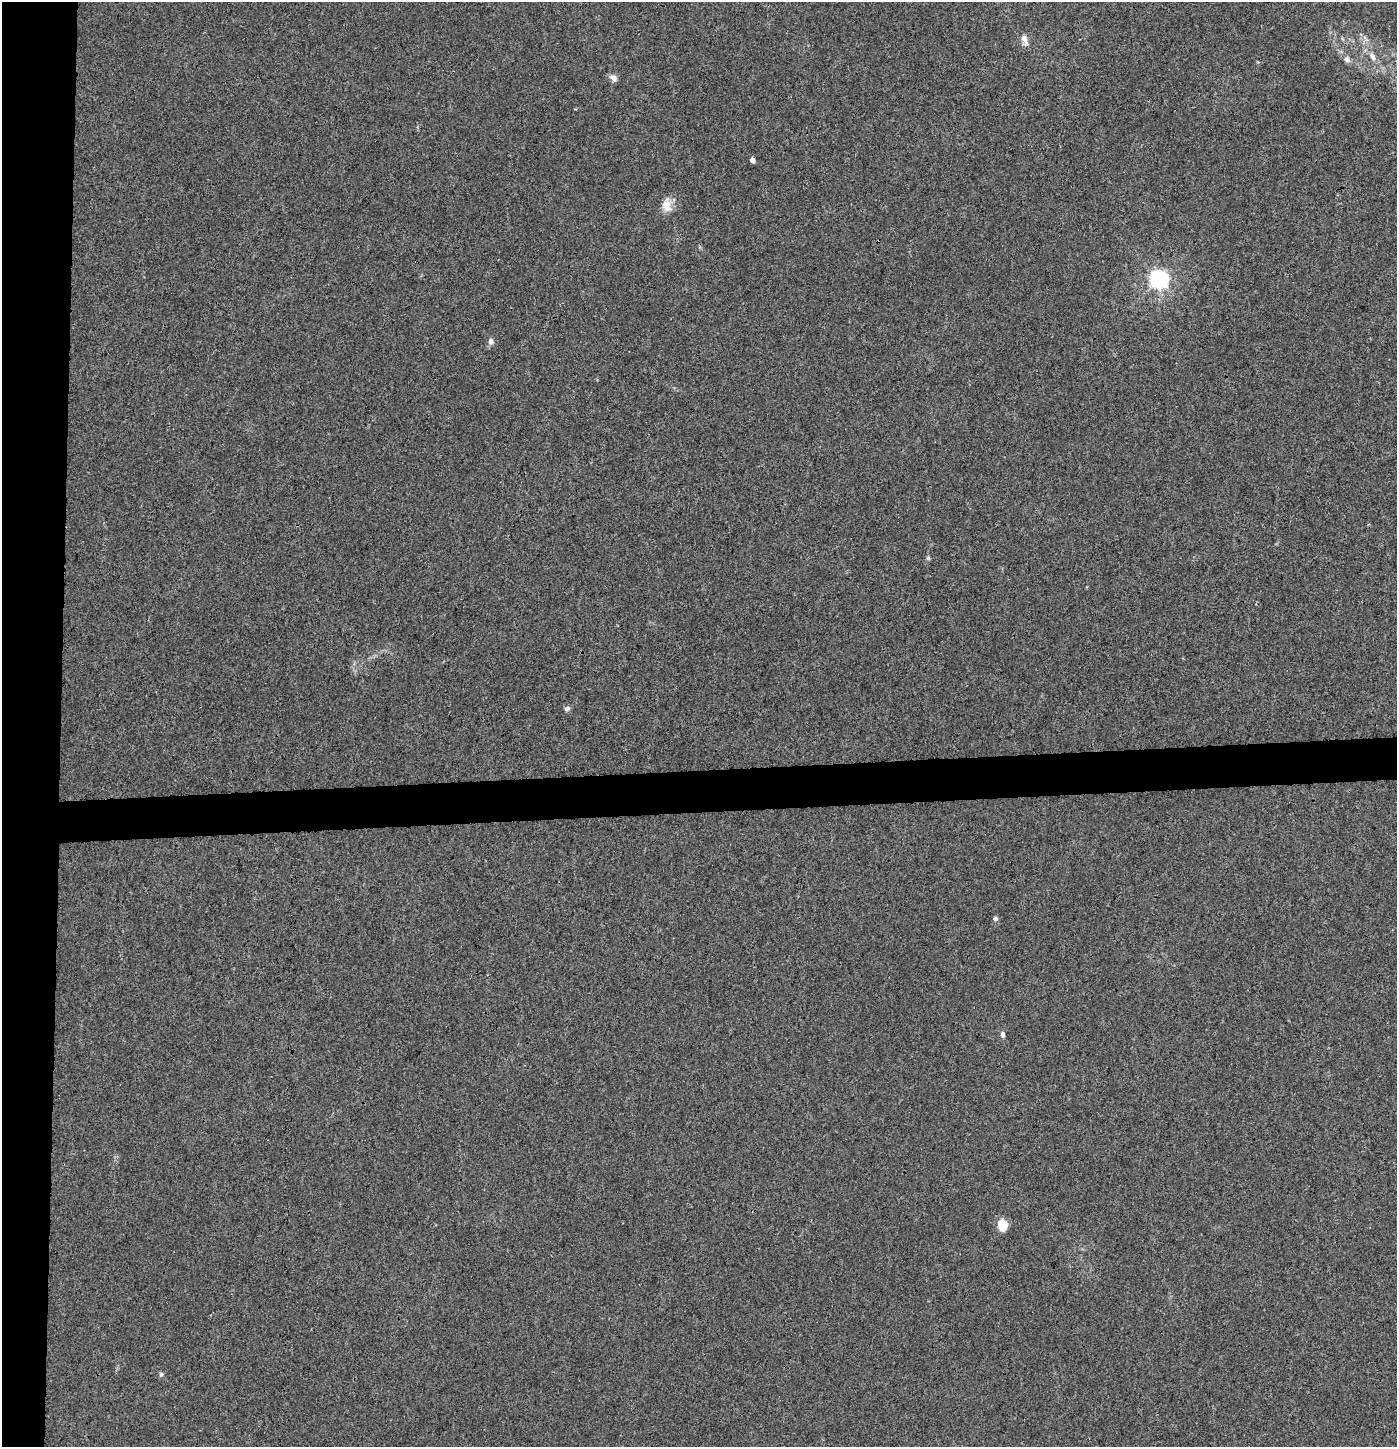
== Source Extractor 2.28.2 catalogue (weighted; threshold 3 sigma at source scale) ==
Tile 4 of 3 x 3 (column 1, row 2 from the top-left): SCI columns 1-1395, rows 1503-2947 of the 4192 x 4448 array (HDU 1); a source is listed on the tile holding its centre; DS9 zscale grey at full resolution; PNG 1399 x 1449 px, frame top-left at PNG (2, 2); no overlay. Shown black and unused: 7% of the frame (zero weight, under 3 of 4 exposures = <1% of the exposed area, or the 3 px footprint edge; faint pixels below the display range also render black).
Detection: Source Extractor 2.28.2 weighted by HDU 2 'WHT'; one run over the whole footprint, this tile lists its part. Background 0.00387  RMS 0.0032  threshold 0.0145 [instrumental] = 3 sigma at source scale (4.5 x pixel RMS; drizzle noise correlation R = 1.50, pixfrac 1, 0.0396/0.0396 arcsec/px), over >= 5 px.
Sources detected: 13; all 13 listed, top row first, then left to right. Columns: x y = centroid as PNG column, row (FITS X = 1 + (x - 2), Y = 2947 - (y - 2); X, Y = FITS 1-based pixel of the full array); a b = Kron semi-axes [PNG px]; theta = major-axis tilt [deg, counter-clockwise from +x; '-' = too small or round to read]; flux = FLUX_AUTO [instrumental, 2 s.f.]
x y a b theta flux
1024 40 16 8 -75 2.1
1372 56 14 7 -63 2.2
1347 59 9 7 -57 1.3
613 78 10 7 -30 1.6
752 160 4 4 - 1.7
666 205 19 12 -83 3.6
1159 279 7 7 - 140
491 341 8 7 - 1.3
567 709 7 6 - 0.89
995 919 5 5 - 0.91
1002 1034 8 6 89 0.93
1002 1225 13 10 -80 4.8
161 1374 7 5 75 0.61